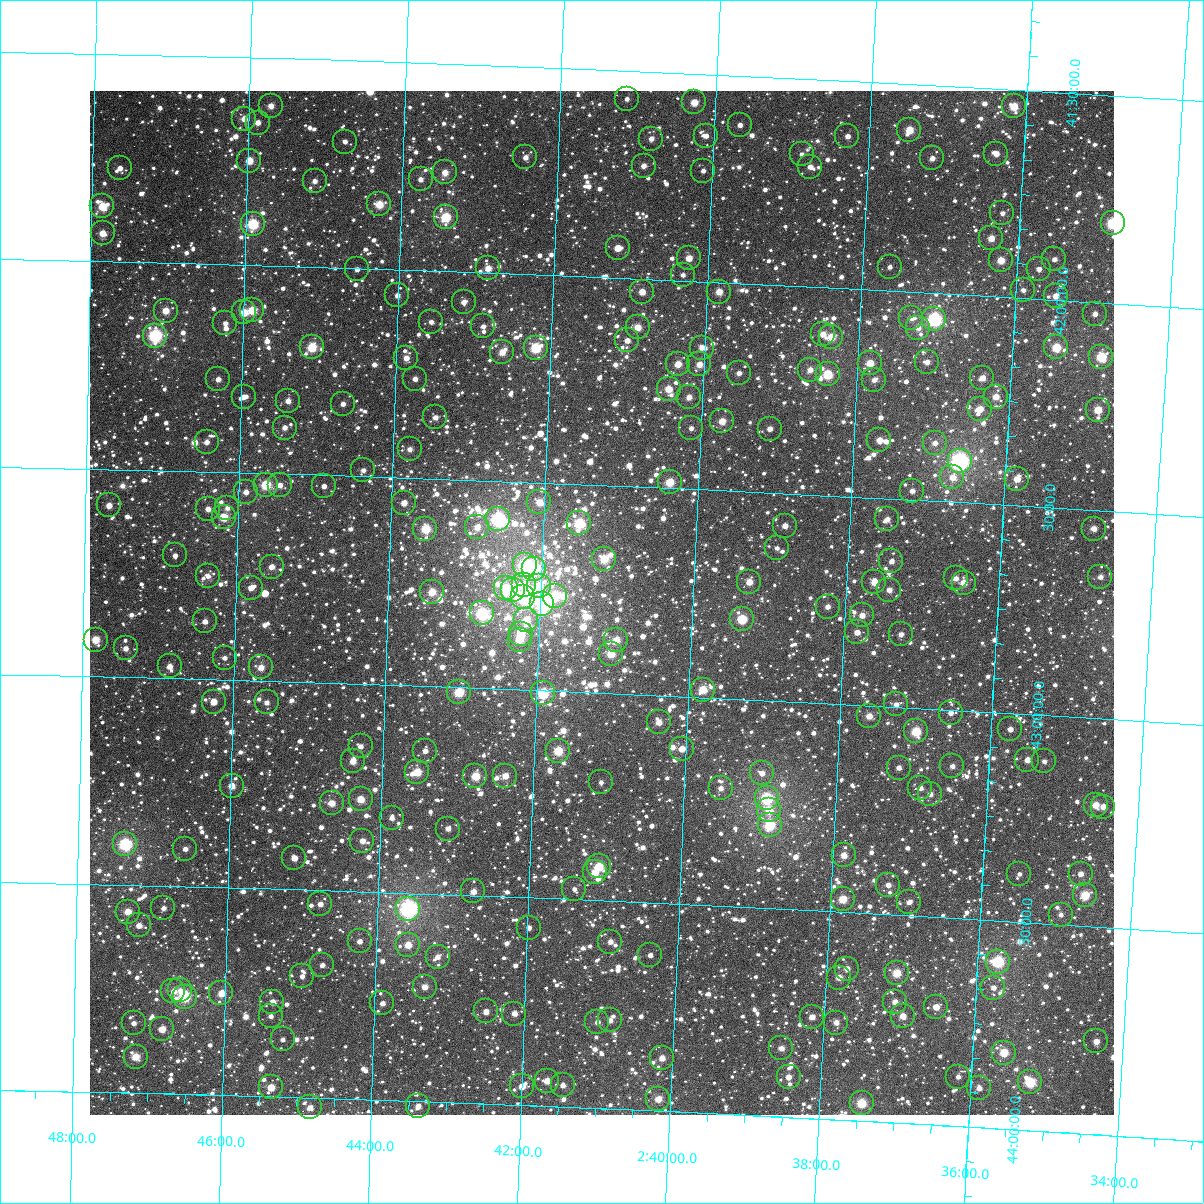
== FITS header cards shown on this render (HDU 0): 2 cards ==
NAXIS1  =                 1024
NAXIS2  =                 1024

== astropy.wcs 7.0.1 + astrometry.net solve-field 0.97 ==
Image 1024 x 1024 px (HDU 0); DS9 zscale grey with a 90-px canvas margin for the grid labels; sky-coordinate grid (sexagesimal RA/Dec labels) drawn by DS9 from the SOLVED WCS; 269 Tycho-2 reference stars matched to detected sources circled (green)
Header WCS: RA---TAN-SIP/DEC--TAN-SIP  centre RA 02:41:12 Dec +42:47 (40.30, +42.78 deg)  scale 8.67 arcsec/px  FOV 148.0' x 148.0'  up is +178 deg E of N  parity flipped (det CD > 0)
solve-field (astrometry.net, Tycho-2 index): VERIFIED the header's WCS against the Tycho-2 star catalogue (verified at 6 index scales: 13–269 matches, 0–1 conflicts across passes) and refined it, rather than solving blind
Solved WCS: RA---TAN-SIP/DEC--TAN-SIP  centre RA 02:41:12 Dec +42:47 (40.30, +42.78 deg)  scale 8.67 arcsec/px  FOV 148.0' x 148.0'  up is +178 deg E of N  parity flipped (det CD > 0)
The solver's refit moves the header's centre by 0.25 arcsec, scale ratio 1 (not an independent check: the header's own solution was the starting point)
Tycho-2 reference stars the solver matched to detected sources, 269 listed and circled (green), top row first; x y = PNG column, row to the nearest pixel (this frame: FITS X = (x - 90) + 1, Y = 1024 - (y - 91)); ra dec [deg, ICRS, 3 dp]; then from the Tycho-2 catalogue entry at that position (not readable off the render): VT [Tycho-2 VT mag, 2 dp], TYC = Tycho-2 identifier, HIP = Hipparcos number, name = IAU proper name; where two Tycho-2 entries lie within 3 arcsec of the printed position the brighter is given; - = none
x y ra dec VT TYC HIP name
627 99 40.285 +41.568 11.26 2853-1943-1 - -
694 102 40.068 +41.569 9.59 2853-1996-1 - -
271 106 41.430 +41.615 10.25 2853-1915-1 - -
1014 106 39.040 +41.540 9.35 2840-804-1 - -
244 119 41.515 +41.648 10.26 2853-1931-1 - -
258 123 41.471 +41.656 10.76 2853-2022-1 - -
740 125 39.918 +41.619 11.21 2840-1434-1 - -
909 130 39.371 +41.610 9.48 2840-1234-1 - -
706 136 40.026 +41.648 11.73 2853-1696-1 - -
847 136 39.570 +41.633 10.91 2840-10-1 - -
651 139 40.202 +41.661 10.85 2853-1740-1 - -
345 142 41.188 +41.696 11.42 2853-2093-1 - -
802 154 39.714 +41.682 11.47 2840-796-1 - -
996 154 39.088 +41.656 10.84 2840-1192-1 - -
525 157 40.604 +41.719 10.75 2853-1765-1 - -
932 158 39.293 +41.676 10.73 2840-1352-1 - -
249 161 41.494 +41.748 9.54 2853-1469-1 - -
644 166 40.222 +41.727 11.06 2853-1967-1 - -
810 167 39.686 +41.711 11.29 2840-800-1 - -
120 168 41.912 +41.775 11.04 2853-1683-1 - -
703 171 40.030 +41.733 11.39 2853-2074-1 - -
445 172 40.863 +41.762 10.07 2853-1406-1 - -
421 179 40.940 +41.780 11.14 2853-1899-1 - -
315 181 41.282 +41.793 10.85 2853-2143-1 - -
379 204 41.071 +41.844 9.35 2853-1393-1 - -
102 206 41.965 +41.868 9.15 2853-1297-1 - -
1002 213 39.058 +41.798 11.72 2840-1216-1 - -
446 217 40.855 +41.869 8.61 2853-1801-1 - -
1113 223 38.700 +41.807 8.16 2840-858-1 12008 -
253 224 41.477 +41.901 8.31 2853-1564-1 - -
103 233 41.963 +41.932 9.96 2853-1856-1 - -
991 238 39.089 +41.861 9.99 2840-232-1 - -
618 248 40.295 +41.928 10.04 2853-1640-1 - -
689 258 40.063 +41.945 10.12 2853-1516-1 - -
1054 259 38.881 +41.902 11.21 2840-580-1 - -
1001 260 39.054 +41.912 9.72 2840-886-1 - -
890 267 39.412 +41.942 11.41 2840-750-1 - -
488 268 40.712 +41.989 10.13 2853-2064-1 - -
357 269 41.136 +42.002 11.61 2853-867-1 - -
1039 269 38.930 +41.928 11.10 2840-320-1 - -
683 275 40.081 +41.986 11.58 2853-64-1 - -
1023 290 38.976 +41.981 11.98 2840-1874-1 - -
642 292 40.210 +42.030 10.26 2853-523-1 - -
719 292 39.960 +42.022 9.74 2840-1708-1 - -
397 295 41.002 +42.062 10.65 2853-1458-1 - -
1056 296 38.870 +41.990 10.55 2840-1842-1 - -
464 302 40.787 +42.072 10.88 2853-1822-1 - -
252 310 41.472 +42.108 9.22 2853-2042-1 - -
166 311 41.753 +42.114 10.19 2853-1083-1 - -
244 312 41.498 +42.114 9.66 2853-418-1 - -
1095 314 38.740 +42.028 10.99 2840-1732-1 - -
911 318 39.333 +42.063 11.39 2840-1615-1 - -
934 319 39.258 +42.063 7.36 2840-1669-1 12191 Buna
431 322 40.890 +42.122 11.40 2853-1540-1 - -
225 323 41.558 +42.141 11.52 2853-1955-1 - -
483 326 40.721 +42.129 11.31 2853-1232-1 - -
638 327 40.219 +42.116 9.77 2853-1032-1 - -
918 328 39.310 +42.085 10.79 2840-1556-1 - -
823 334 39.618 +42.112 10.60 2840-1341-1 - -
155 336 41.785 +42.175 7.76 2853-1997-1 13000 -
831 337 39.589 +42.118 9.50 2840-1417-1 - -
627 340 40.251 +42.149 10.90 2853-439-1 - -
312 347 41.275 +42.193 8.85 2853-502-1 - -
1056 347 38.858 +42.114 8.99 2840-1461-1 - -
536 348 40.548 +42.176 8.44 2853-1188-1 12617 -
702 348 40.008 +42.159 10.87 2853-1815-1 - -
502 352 40.656 +42.189 10.10 2853-2153-1 - -
1101 357 38.710 +42.131 8.63 2840-1435-1 - -
406 358 40.967 +42.212 10.55 2853-1451-1 - -
927 362 39.275 +42.166 10.89 2840-1257-1 - -
870 363 39.460 +42.176 9.71 2840-1685-1 - -
678 364 40.083 +42.201 10.04 2853-1601-1 - -
699 364 40.013 +42.199 10.08 2853-790-1 - -
810 370 39.653 +42.200 10.71 2840-1491-1 - -
739 373 39.884 +42.216 11.45 2840-1317-1 - -
828 374 39.596 +42.209 8.91 2840-1439-1 - -
982 378 39.092 +42.197 10.19 2840-1407-1 - -
218 379 41.576 +42.277 10.65 2853-379-1 - -
415 379 40.935 +42.261 11.00 2853-873-1 - -
874 380 39.443 +42.216 11.20 2840-1686-1 - -
669 389 40.108 +42.263 9.64 2853-1584-1 12456 -
244 397 41.492 +42.317 11.23 2853-1962-1 - -
689 397 40.043 +42.279 10.65 2853-559-1 - -
996 397 39.046 +42.240 10.24 2840-1187-1 - -
288 401 41.347 +42.324 10.62 2853-979-1 - -
343 404 41.168 +42.327 11.28 2853-1368-1 - -
980 409 39.095 +42.272 9.86 2840-1003-1 - -
1098 410 38.711 +42.257 9.47 2840-1301-1 - -
435 417 40.866 +42.352 11.03 2853-1005-1 - -
722 421 39.931 +42.333 9.74 2840-643-1 - -
285 428 41.355 +42.389 10.73 2853-987-1 - -
691 428 40.031 +42.354 11.56 2853-851-1 - -
770 429 39.775 +42.346 11.20 2840-787-1 - -
879 440 39.416 +42.360 10.24 2840-1795-1 - -
207 442 41.608 +42.428 11.03 2853-1675-1 - -
935 443 39.236 +42.360 11.20 2840-1654-1 - -
410 449 40.946 +42.431 11.02 2853-1122-1 - -
960 461 39.151 +42.401 6.78 2840-1147-1 12151 -
363 470 41.095 +42.485 11.73 2853-91-1 - -
952 477 39.171 +42.440 10.96 2840-1715-1 - -
1017 479 38.961 +42.436 10.02 2840-1161-1 - -
670 482 40.093 +42.486 9.20 2853-1108-1 - -
266 485 41.411 +42.528 8.70 2853-1180-1 - -
280 485 41.366 +42.528 10.67 2853-1255-1 - -
324 486 41.220 +42.527 11.21 2853-1733-1 12826 -
912 491 39.301 +42.478 11.07 2840-1506-1 - -
246 492 41.476 +42.546 11.31 2853-1206-1 - -
539 502 40.516 +42.547 9.98 2853-1044-1 - -
404 503 40.958 +42.561 10.53 2853-1610-1 - -
109 505 41.922 +42.587 10.38 2853-929-1 - -
227 508 41.535 +42.586 10.91 2853-1499-1 - -
208 509 41.599 +42.590 10.75 2853-1161-1 - -
224 517 41.546 +42.608 9.29 2853-466-1 - -
498 519 40.649 +42.591 7.43 2853-616-1 - -
887 519 39.377 +42.550 11.13 2840-943-1 - -
579 523 40.383 +42.594 8.48 2853-1402-1 12559 -
785 526 39.710 +42.577 10.69 2840-1617-1 - -
477 527 40.716 +42.613 10.36 2853-262-1 - -
425 529 40.885 +42.622 8.91 2853-961-1 - -
1094 529 38.701 +42.544 10.41 2840-1517-1 - -
777 548 39.732 +42.632 11.79 2840-1403-1 - -
175 555 41.702 +42.704 11.34 2853-1452-1 - -
604 559 40.296 +42.678 9.49 2853-2201-1 - -
891 561 39.356 +42.650 11.37 2840-1199-1 - -
525 565 40.555 +42.699 8.46 2853-1013-1 12619 -
272 567 41.385 +42.725 10.41 2853-148-1 - -
534 569 40.524 +42.707 8.32 2853-238-1 12606 -
208 576 41.593 +42.751 11.44 2853-1522-1 - -
1100 577 38.670 +42.659 11.55 2840-451-1 - -
956 578 39.143 +42.683 11.02 2840-25-1 - -
749 582 39.818 +42.717 10.23 2840-923-1 - -
874 582 39.409 +42.703 10.16 2840-477-1 - -
964 583 39.116 +42.692 10.08 2840-431-1 - -
524 585 40.554 +42.747 9.96 2853-112-1 - -
539 586 40.507 +42.748 9.67 2853-2164-1 - -
251 588 41.451 +42.776 10.73 2853-331-1 - -
506 588 40.614 +42.758 9.35 2853-1249-1 - -
513 590 40.592 +42.760 8.78 2853-1665-1 - -
889 590 39.358 +42.719 10.65 2840-1817-1 - -
432 592 40.857 +42.773 9.60 2853-909-1 - -
555 596 40.452 +42.771 9.02 2853-334-1 - -
523 597 40.556 +42.778 8.74 2853-166-1 12621 -
542 604 40.493 +42.792 8.39 2853-22-1 - -
828 607 39.557 +42.767 10.77 2840-253-1 - -
482 613 40.691 +42.820 8.27 2853-958-1 - -
862 615 39.443 +42.784 10.51 2840-419-1 - -
742 619 39.836 +42.807 8.70 2840-393-1 - -
526 620 40.544 +42.832 9.75 2853-970-1 - -
205 621 41.599 +42.861 10.76 2853-632-1 - -
857 632 39.457 +42.826 10.68 2840-1501-1 - -
521 634 40.560 +42.866 9.33 2853-584-1 - -
901 634 39.312 +42.825 11.17 2840-579-1 - -
96 640 41.957 +42.911 9.52 2853-455-1 - -
520 640 40.561 +42.881 10.48 2853-488-1 - -
616 640 40.246 +42.871 9.57 2853-866-1 - -
126 648 41.857 +42.930 10.94 2853-329-1 - -
611 654 40.261 +42.905 9.52 2853-980-1 - -
225 658 41.531 +42.947 11.35 2853-892-1 - -
170 666 41.711 +42.971 10.40 2853-242-1 - -
261 667 41.410 +42.968 10.19 2853-838-1 - -
703 690 39.954 +42.981 9.23 2840-547-1 - -
459 692 40.756 +43.012 8.77 2853-254-1 - -
543 693 40.479 +43.007 8.28 2853-470-1 - -
214 702 41.563 +43.053 10.85 2853-743-1 - -
267 702 41.389 +43.052 10.97 2853-317-1 - -
896 704 39.316 +42.994 11.43 2840-991-1 - -
951 713 39.135 +43.007 11.17 2840-825-1 - -
869 716 39.402 +43.025 10.16 2840-1618-1 - -
659 722 40.094 +43.065 10.16 2853-80-1 - -
1010 729 38.936 +43.038 11.25 2840-975-1 - -
916 731 39.245 +43.056 8.89 2840-591-1 - -
361 746 41.074 +43.150 11.17 2857-824-1 - -
682 749 40.014 +43.126 10.16 2857-978-1 - -
425 751 40.861 +43.156 10.94 2857-1168-1 - -
558 751 40.422 +43.144 8.98 2857-594-1 - -
1027 760 38.874 +43.110 10.69 2840-581-1 - -
353 761 41.098 +43.186 9.91 2857-296-1 - -
1044 761 38.818 +43.111 11.86 2840-605-1 - -
952 766 39.119 +43.135 11.02 2844-1352-1 - -
899 768 39.296 +43.146 10.99 2844-1636-1 - -
417 772 40.884 +43.208 9.34 2857-852-1 - -
762 773 39.746 +43.176 10.98 2844-1538-1 - -
475 776 40.691 +43.213 9.23 2857-1232-1 - -
505 776 40.593 +43.209 9.98 2857-1028-1 - -
601 782 40.276 +43.215 11.53 2857-1440-1 - -
232 786 41.496 +43.255 10.07 2857-1584-1 - -
721 788 39.880 +43.217 11.30 2844-1978-1 - -
920 788 39.222 +43.192 11.10 2844-2112-1 - -
930 794 39.187 +43.206 10.65 2844-2175-1 - -
767 798 39.726 +43.236 8.14 2844-2152-1 12339 -
361 799 41.068 +43.278 9.83 2857-506-1 - -
332 803 41.164 +43.289 10.13 2857-46-1 - -
1096 805 38.639 +43.208 9.85 2844-2113-1 - -
1103 807 38.614 +43.211 10.62 2844-1988-1 - -
769 810 39.717 +43.264 9.60 2844-1080-1 - -
392 818 40.964 +43.320 11.45 2857-86-1 - -
770 825 39.712 +43.300 8.57 2844-766-1 - -
448 829 40.775 +43.341 10.85 2857-640-1 - -
362 841 41.058 +43.378 10.43 2857-952-1 - -
125 844 41.844 +43.402 7.66 2857-1326-1 13017 -
185 849 41.644 +43.409 11.03 2857-522-1 - -
844 855 39.462 +43.363 10.24 2844-862-1 - -
294 858 41.282 +43.424 10.61 2857-1112-1 - -
599 866 40.271 +43.418 9.23 2857-1086-1 - -
595 872 40.284 +43.433 9.54 2857-1206-1 - -
1019 874 38.878 +43.385 11.57 2844-458-1 - -
1081 874 38.675 +43.376 10.47 2844-2084-1 - -
888 885 39.310 +43.429 11.12 2844-698-1 - -
574 889 40.349 +43.475 11.39 2857-1582-1 - -
473 891 40.684 +43.490 10.49 2857-1438-1 - -
1085 895 38.656 +43.426 8.95 2844-986-1 - -
843 899 39.458 +43.469 9.38 2844-724-1 - -
909 902 39.238 +43.468 11.37 2844-2174-1 - -
320 904 41.191 +43.533 10.72 2857-192-1 - -
163 908 41.711 +43.553 11.24 2857-456-1 - -
408 909 40.897 +43.538 6.80 2857-800-1 12725 -
128 912 41.830 +43.564 9.83 2857-344-1 - -
1061 915 38.733 +43.477 11.46 2844-870-1 - -
139 925 41.792 +43.597 10.78 2857-1422-1 - -
529 928 40.496 +43.572 11.53 2857-1364-1 - -
360 941 41.056 +43.620 11.07 2857-1022-1 - -
610 942 40.222 +43.598 11.12 2857-1114-1 - -
408 945 40.895 +43.624 10.04 2857-466-1 - -
650 955 40.088 +43.626 11.42 2857-132-1 - -
438 957 40.795 +43.651 11.08 2857-874-1 - -
998 962 38.931 +43.599 8.03 2844-1142-1 12082 -
322 965 41.178 +43.680 11.12 2857-968-1 - -
847 969 39.433 +43.636 10.50 2844-596-1 - -
897 973 39.266 +43.640 9.20 2844-52-1 - -
302 976 41.244 +43.708 11.50 2857-796-1 - -
839 978 39.457 +43.658 10.30 2844-578-1 - -
425 987 40.833 +43.723 10.99 2857-352-1 - -
993 988 38.942 +43.662 11.56 2844-244-1 - -
180 990 41.649 +43.750 10.87 2857-610-1 - -
173 991 41.671 +43.753 10.55 2857-126-1 - -
221 993 41.511 +43.755 9.79 2857-398-1 - -
185 997 41.634 +43.765 8.06 2857-984-1 12948 -
272 1002 41.340 +43.772 10.60 2857-468-1 - -
895 1002 39.267 +43.709 10.60 2844-1692-1 - -
382 1003 40.973 +43.767 10.95 2857-1328-1 - -
936 1007 39.129 +43.716 10.81 2844-148-1 - -
486 1011 40.627 +43.778 10.94 2857-202-1 - -
514 1014 40.532 +43.780 10.45 2857-42-1 - -
271 1016 41.345 +43.806 11.50 2857-408-1 - -
903 1016 39.238 +43.742 10.21 2844-484-1 - -
812 1017 39.539 +43.756 11.10 2844-240-1 - -
610 1020 40.213 +43.787 11.45 2857-702-1 - -
597 1022 40.254 +43.793 10.78 2857-946-1 - -
134 1023 41.801 +43.832 11.16 2857-744-1 - -
836 1023 39.459 +43.767 10.74 2844-604-1 - -
162 1029 41.706 +43.845 10.21 2857-2224-1 - -
283 1039 41.302 +43.862 11.56 2857-2155-1 - -
1096 1041 38.589 +43.776 10.46 2844-1548-1 - -
781 1048 39.638 +43.835 10.72 2844-2-1 - -
1004 1053 38.894 +43.816 9.16 2844-62-1 - -
136 1057 41.792 +43.913 9.49 2857-2001-1 - -
662 1058 40.034 +43.872 10.21 2857-2157-1 - -
789 1077 39.608 +43.903 10.51 2844-472-1 - -
958 1077 39.043 +43.881 11.53 2844-2096-1 - -
547 1081 40.414 +43.938 10.20 2857-2142-1 - -
1030 1082 38.801 +43.885 8.46 2844-1226-1 - -
563 1085 40.361 +43.948 11.29 2857-2136-1 - -
522 1086 40.498 +43.955 11.43 2857-1784-1 - -
271 1087 41.336 +43.977 10.01 2857-1766-1 - -
979 1088 38.971 +43.905 10.73 2844-1944-1 - -
658 1099 40.040 +43.972 9.92 2857-2026-1 - -
862 1103 39.360 +43.958 8.73 2844-1008-1 - -
418 1106 40.842 +44.012 10.37 2857-1608-1 - -
310 1107 41.204 +44.023 10.91 2857-1675-1 - -